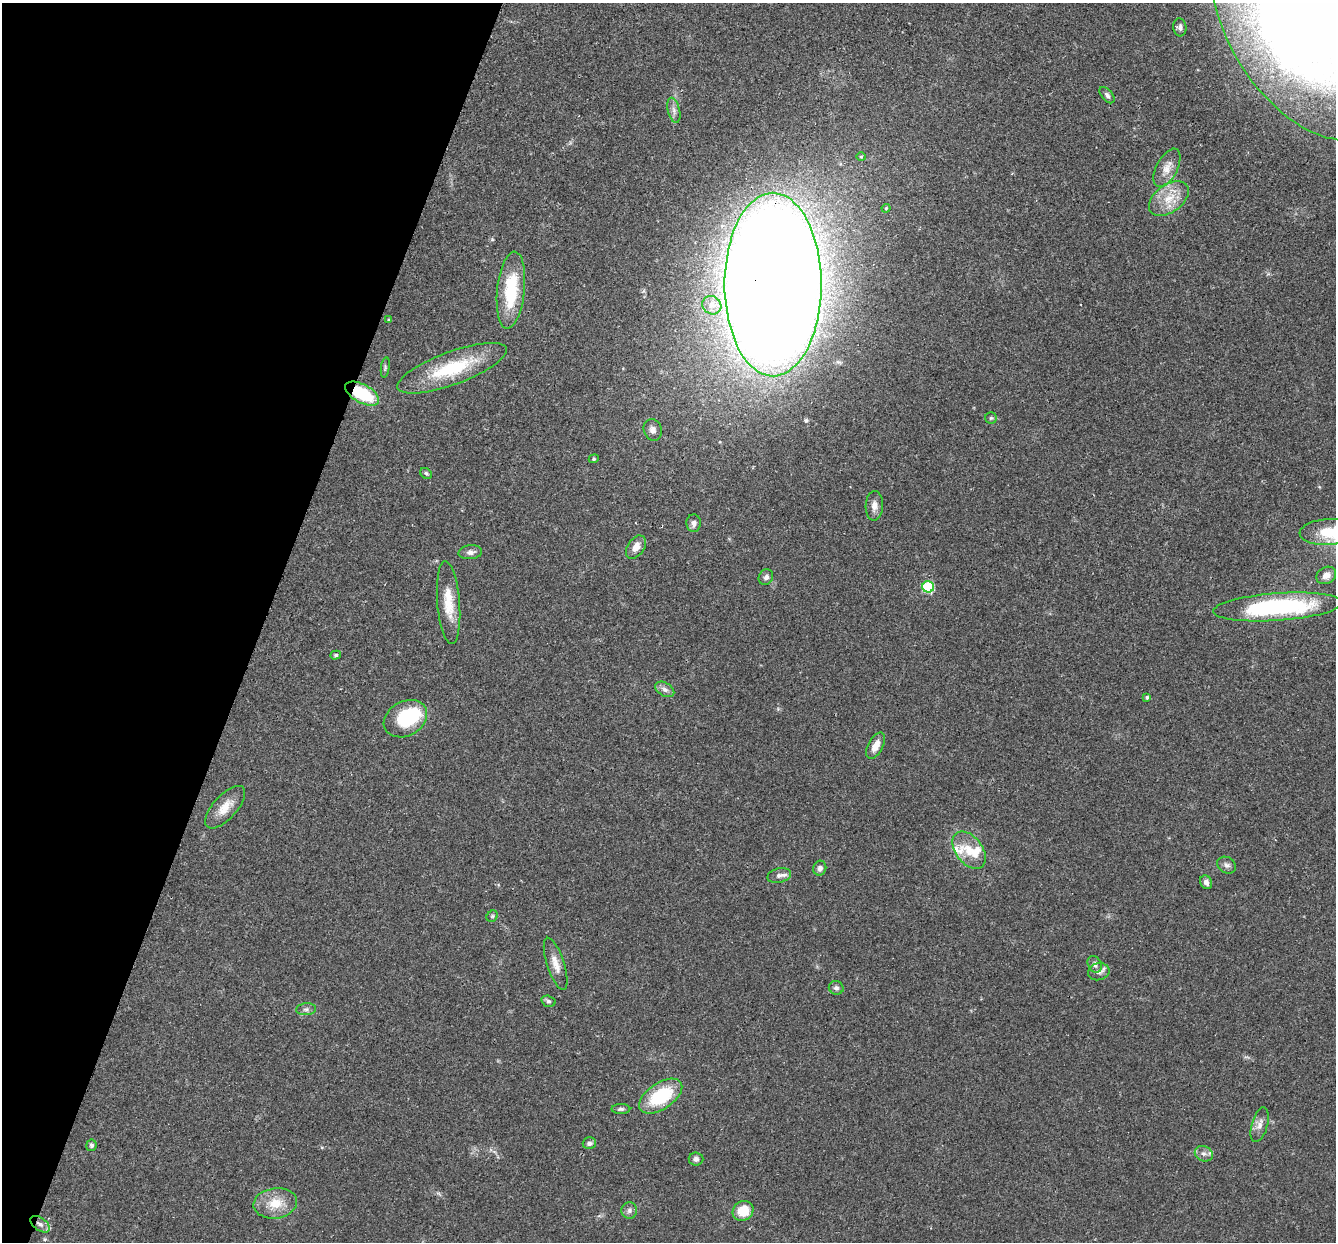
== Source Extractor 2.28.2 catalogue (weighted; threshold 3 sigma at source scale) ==
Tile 9 of 4 x 4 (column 1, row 3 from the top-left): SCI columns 23-1356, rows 1430-2669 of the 5382 x 5466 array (HDU 1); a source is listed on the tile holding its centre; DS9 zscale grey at full resolution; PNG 1338 x 1244 px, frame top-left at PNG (2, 3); each listed source drawn as its Kron ellipse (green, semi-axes under 4 px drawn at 4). Shown black and unused: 20% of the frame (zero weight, under 2 of 3 exposures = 3% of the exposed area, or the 3 px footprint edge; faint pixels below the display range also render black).
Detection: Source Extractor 2.28.2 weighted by HDU 2 'WHT'; one run over the whole footprint, this tile lists its part. Background 0.0527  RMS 0.0068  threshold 0.0305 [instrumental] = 3 sigma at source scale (4.5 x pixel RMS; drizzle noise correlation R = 1.50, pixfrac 1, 0.05/0.05 arcsec/px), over >= 5 px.
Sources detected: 62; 1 inside a brighter object's white glare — neither listed nor drawn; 3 inside a brighter listed object's ellipse — not listed separately; the other 58 listed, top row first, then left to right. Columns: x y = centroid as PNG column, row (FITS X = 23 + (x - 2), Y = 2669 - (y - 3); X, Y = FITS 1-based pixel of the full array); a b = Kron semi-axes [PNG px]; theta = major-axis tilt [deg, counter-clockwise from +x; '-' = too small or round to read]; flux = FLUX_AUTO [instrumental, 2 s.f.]
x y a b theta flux
1309 14 137 85 -61 1100
1180 27 9 6 -84 2.4
1107 95 10 5 -49 1.8
674 110 13 6 -77 3.1
861 157 4 4 - 0.74
1167 168 21 10 63 7.7
1169 199 22 14 36 14
886 208 4 3 - 0.68
773 284 92 48 -90 3100
511 290 38 14 84 35
712 305 10 8 -36 4.5
388 320 4 3 - 0.68
385 367 10 4 82 1.1
452 368 58 16 20 42
362 394 19 9 -28 34
991 418 6 5 - 1
653 430 11 9 -71 3.4
594 459 5 4 - 0.86
426 473 6 5 - 1.1
874 506 15 9 87 4.6
694 523 9 7 -87 2.6
1328 532 28 13 4 19
636 547 13 8 55 5.5
470 552 12 7 6 3.1
1326 575 10 8 28 4.8
766 577 8 7 - 2.5
928 587 6 5 - 50
449 603 41 11 -85 16
1278 607 65 14 4 100
336 655 5 4 - 0.89
665 689 10 6 -31 2.8
1147 697 4 4 - 1.3
405 719 23 17 29 34
876 746 14 7 62 6.5
225 807 27 11 47 10
969 850 21 13 -53 12
1227 865 10 7 -32 2.4
820 868 7 6 - 2.7
779 875 12 7 14 2.7
1206 882 7 6 - 3
492 916 6 5 - 0.96
556 964 27 8 -72 7.4
1095 964 9 6 -62 2.7
1099 972 11 8 12 3.4
836 988 7 6 - 1.9
548 1001 7 5 -16 1.4
306 1009 10 6 5 2.1
661 1096 24 13 34 38
621 1109 9 5 0 1.5
1260 1125 18 8 74 4.5
589 1143 6 6 - 2
91 1145 6 5 - 1.6
1204 1154 9 7 -22 3
696 1159 7 6 - 1.9
275 1203 22 15 7 14
629 1210 8 8 - 2.2
743 1211 11 9 39 15
40 1224 11 6 -36 3.2
Overlapping masked pixels (flux is a lower limit): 3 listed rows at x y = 773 284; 362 394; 40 1224
Isophote crosses this tile's border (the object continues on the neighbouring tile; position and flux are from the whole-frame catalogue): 2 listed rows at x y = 1309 14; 1328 532